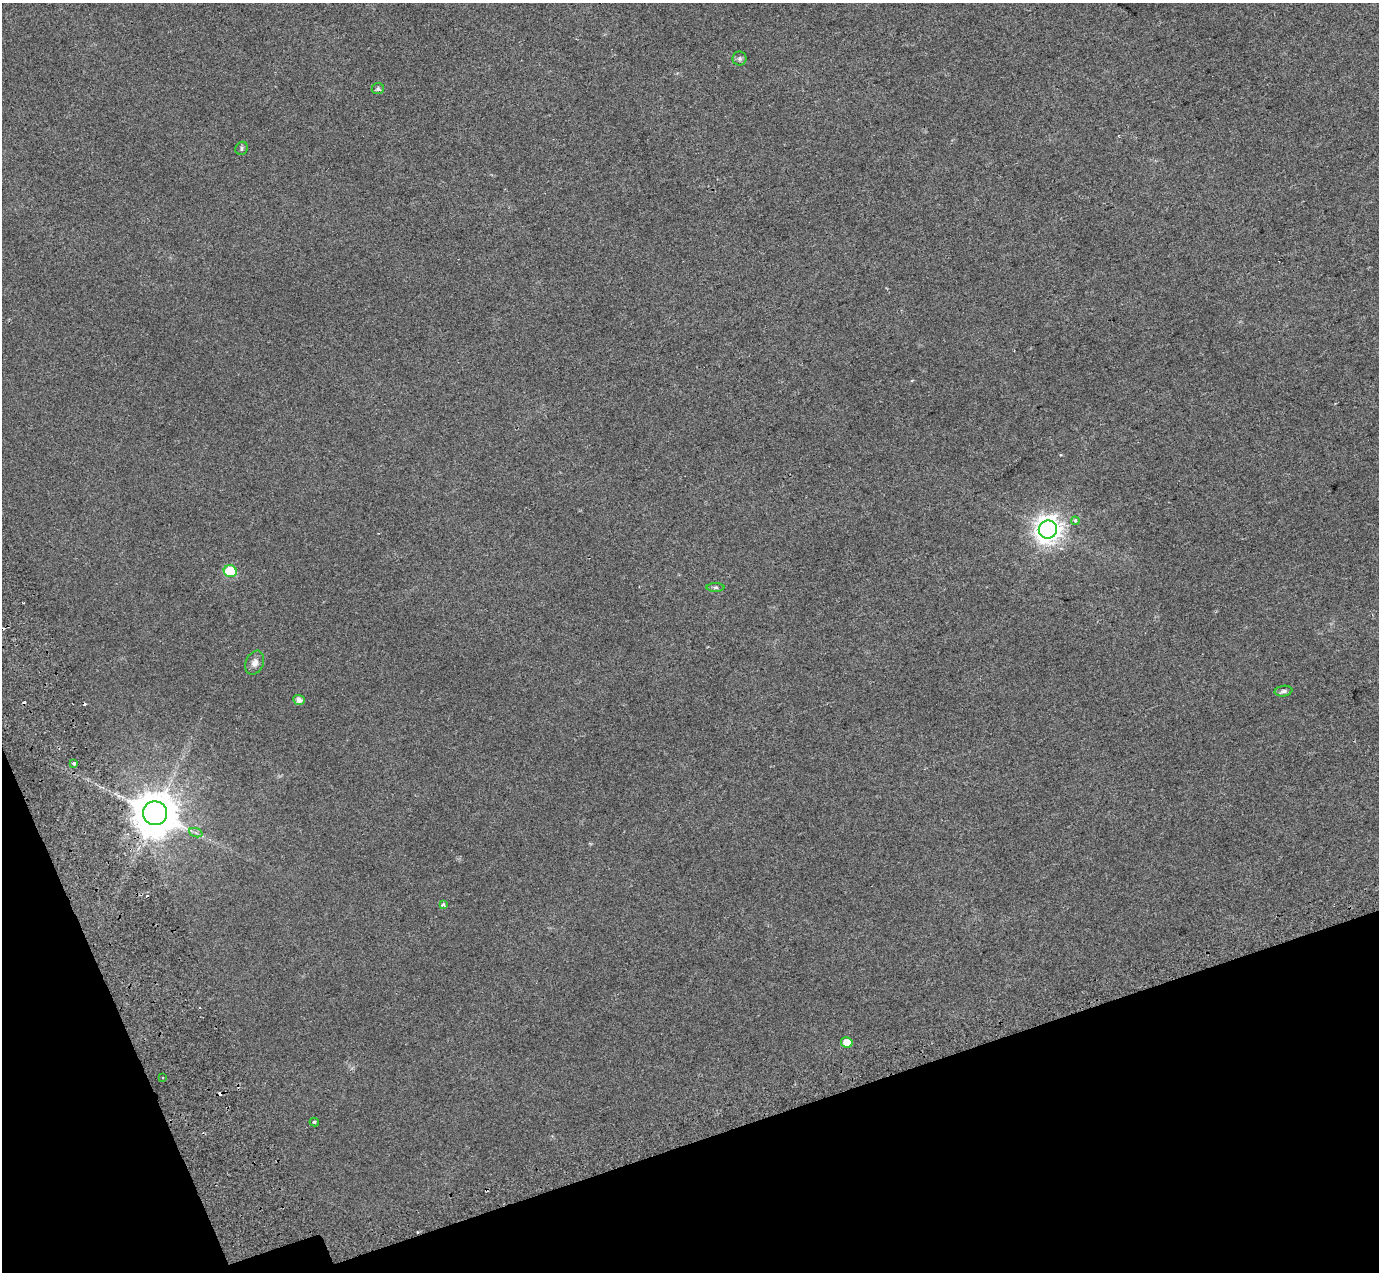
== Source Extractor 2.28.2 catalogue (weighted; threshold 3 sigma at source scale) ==
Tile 14 of 4 x 4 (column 2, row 4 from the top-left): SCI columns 1482-2858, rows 223-1492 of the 5712 x 5475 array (HDU 1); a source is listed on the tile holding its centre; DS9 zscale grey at full resolution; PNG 1381 x 1274 px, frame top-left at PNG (2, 3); each listed source drawn as its Kron ellipse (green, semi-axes under 4 px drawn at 4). Shown black and unused: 15% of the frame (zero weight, under 2 of 3 exposures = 6% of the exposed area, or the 3 px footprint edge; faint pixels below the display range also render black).
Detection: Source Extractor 2.28.2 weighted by HDU 2 'WHT'; one run over the whole footprint, this tile lists its part. Background 0.02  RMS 0.0071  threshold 0.032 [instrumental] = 3 sigma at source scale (4.5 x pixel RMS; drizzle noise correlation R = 1.50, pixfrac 1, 0.0396/0.0396 arcsec/px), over >= 5 px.
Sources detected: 24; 7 cosmic-ray / hot-pixel residue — neither listed nor drawn; the other 17 listed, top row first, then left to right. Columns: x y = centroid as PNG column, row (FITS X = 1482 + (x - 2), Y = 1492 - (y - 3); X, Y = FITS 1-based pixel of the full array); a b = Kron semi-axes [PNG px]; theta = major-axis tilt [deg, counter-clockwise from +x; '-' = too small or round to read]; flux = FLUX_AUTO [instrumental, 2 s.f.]
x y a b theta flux
740 58 7 7 - 1.5
378 89 6 5 - 1.3
242 148 7 6 - 1.4
1075 521 4 4 - 2.1
1048 529 9 9 - 640
230 571 6 6 - 34
715 587 9 4 0 1.3
255 663 12 8 66 4
1284 691 9 5 9 1.7
299 700 6 5 - 3.4
74 763 4 3 - 4.4
155 813 12 12 - 2400
196 833 7 4 -20 1.6
443 904 3 3 - 8.8
847 1042 6 5 - 8
162 1078 2 2 - 0.79
314 1122 5 3 - 0.99
Overlapping masked pixels (flux is a lower limit): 1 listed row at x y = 155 813